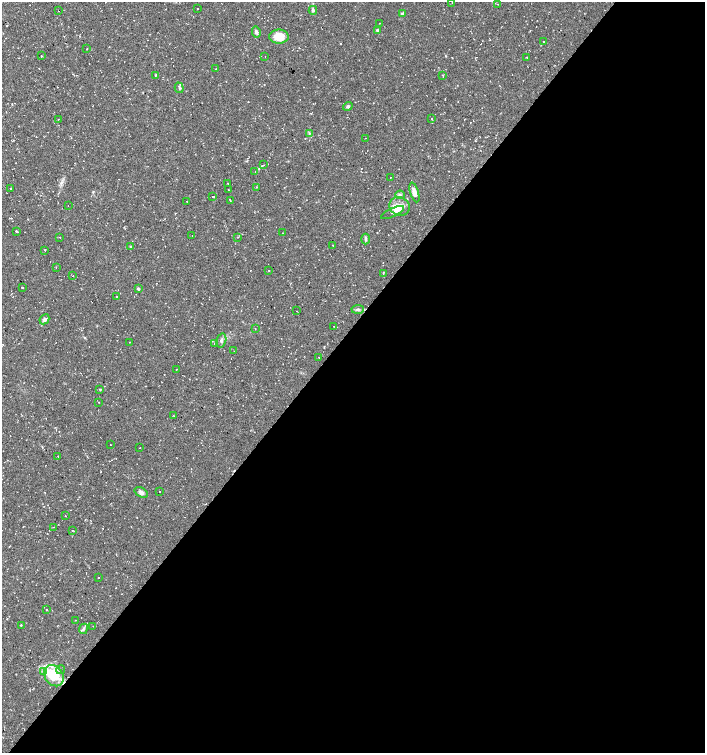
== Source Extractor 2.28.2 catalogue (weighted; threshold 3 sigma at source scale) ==
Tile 12 of 4 x 4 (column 4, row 3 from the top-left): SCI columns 4449-5854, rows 1501-3001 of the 6025 x 6006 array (HDU 1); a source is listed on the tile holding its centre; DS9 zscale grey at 2 x 2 block average (1 PNG px = mean of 2 x 2 image px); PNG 707 x 755 px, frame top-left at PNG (2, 2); each listed source drawn as its Kron ellipse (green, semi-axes under 4 px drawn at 4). Shown black and unused: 56% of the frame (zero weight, under 2 of 3 exposures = <1% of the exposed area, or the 3 px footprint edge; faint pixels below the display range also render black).
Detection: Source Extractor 2.28.2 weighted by HDU 2 'WHT'; one run over the whole footprint, this tile lists its part. Background 0.0323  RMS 0.004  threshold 0.018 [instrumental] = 3 sigma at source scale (4.5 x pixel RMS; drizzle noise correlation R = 1.50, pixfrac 1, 0.0396/0.0396 arcsec/px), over >= 5 px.
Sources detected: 110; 22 cosmic-ray / hot-pixel residue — neither listed nor drawn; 2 inside a brighter listed object's ellipse — not listed separately; the other 86 listed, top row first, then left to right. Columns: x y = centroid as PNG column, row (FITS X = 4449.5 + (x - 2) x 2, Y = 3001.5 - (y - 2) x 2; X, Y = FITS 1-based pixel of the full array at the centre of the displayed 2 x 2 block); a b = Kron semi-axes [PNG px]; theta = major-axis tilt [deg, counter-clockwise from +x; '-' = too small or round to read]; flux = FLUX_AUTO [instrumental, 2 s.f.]
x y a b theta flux
452 3 2 2 - 0.33
497 4 2 2 - 0.5
198 9 2 2 - 0.32
313 10 4 4 - 1.3
59 11 2 2 - 1.1
402 14 3 3 - 1.7
380 23 2 2 - 0.77
378 30 3 3 - 1.9
256 32 5 4 - 1.8
279 37 10 7 0 15
543 42 2 2 - 1.3
87 49 2 2 - 0.46
41 56 2 2 - 1.8
265 57 2 2 - 0.68
526 57 2 2 - 0.56
216 69 2 2 - 0.52
155 75 2 2 - 0.91
443 75 2 2 - 0.81
179 88 5 2 - 1.1
348 106 5 3 - 1.4
432 118 2 2 - 0.44
58 120 2 2 - 3.7
309 133 3 2 - 0.74
365 138 2 2 - 0.67
264 165 2 2 - 0.36
255 171 2 2 - 0.65
390 177 2 2 - 0.44
228 183 2 2 - 0.39
256 187 2 2 - 0.41
10 188 2 2 - 0.45
229 190 2 2 - 0.52
414 192 10 4 -73 6
400 195 5 3 - 1.2
213 197 2 2 - 2.9
230 200 3 2 - 0.77
187 201 2 2 - 0.3
68 205 2 2 - 1
400 206 10 9 - 11
392 212 12 3 24 2.9
16 232 2 2 - 4.6
283 233 2 2 - 0.39
192 236 2 2 - 0.29
60 237 2 2 - 0.31
238 237 3 2 - 0.38
366 239 5 2 - 1.3
333 245 2 2 - 0.49
131 247 4 2 - 0.75
45 250 2 2 - 1.9
56 268 2 2 - 0.75
269 271 2 2 - 2.1
383 273 2 2 - 1.2
73 276 2 2 - 1.1
22 287 2 2 - 3.4
138 289 3 3 - 1.6
116 297 2 2 - 0.75
358 309 6 3 5 2.2
297 311 2 2 - 0.43
44 319 5 4 - 3.1
334 326 2 2 - 0.27
255 329 2 2 - 0.35
221 340 7 4 74 2.8
129 342 2 2 - 2.6
214 344 2 2 - 0.34
234 351 2 2 - 0.39
319 358 2 2 - 1.9
176 369 2 2 - 0.38
100 389 2 2 - 0.75
98 402 2 2 - 0.59
174 416 2 2 - 0.53
110 445 2 2 - 0.96
140 448 2 2 - 0.92
58 456 2 2 - 0.66
160 491 2 2 - 0.96
141 492 7 4 -33 3
66 516 2 2 - 0.83
53 527 2 2 - 0.51
72 530 2 2 - 0.41
99 578 2 2 - 1.4
47 610 2 2 - 0.5
75 620 2 2 - 0.31
21 625 3 2 - 0.52
93 626 2 2 - 0.47
83 629 5 3 - 1.6
61 670 4 2 - 1.1
44 671 3 2 - 8
54 676 11 9 -54 29
Diffuse or blended objects may show on this block-average render without a row.